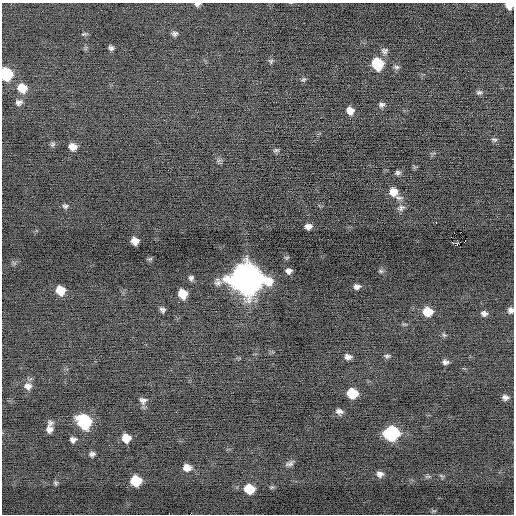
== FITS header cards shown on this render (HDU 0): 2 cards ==
NAXIS1  =                  512 / Axis length
NAXIS2  =                  512 / Axis length

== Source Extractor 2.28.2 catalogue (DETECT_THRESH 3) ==
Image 512 x 512 px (HDU 0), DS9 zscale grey, 1 PNG px = 1 image px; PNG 516 x 516 px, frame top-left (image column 1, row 512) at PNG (2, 3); no overlay
Background -0.209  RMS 0.72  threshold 2.17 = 3 sigma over >= 5 px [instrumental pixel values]
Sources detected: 70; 1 with non-positive FLUX_AUTO (blend fragments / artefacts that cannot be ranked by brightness) is not listed; the other 69 listed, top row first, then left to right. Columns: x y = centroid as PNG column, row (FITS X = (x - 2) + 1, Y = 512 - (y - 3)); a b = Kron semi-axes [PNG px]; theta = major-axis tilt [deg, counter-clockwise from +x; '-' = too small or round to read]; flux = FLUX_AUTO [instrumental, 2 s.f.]
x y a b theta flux
197 4 7 4 5 130
509 5 7 6 - 420
84 34 8 4 11 71
175 34 6 5 - 130
111 48 6 5 - 130
384 51 9 8 - 160
271 61 7 6 - 88
377 64 9 8 - 2300
396 67 8 5 -1 110
6 74 9 8 - 3000
303 79 6 6 - 84
22 88 10 9 - 760
479 92 8 6 1 120
19 102 9 8 - 180
382 105 8 6 12 140
350 111 7 7 - 390
494 140 7 4 -9 89
52 144 8 5 40 100
73 147 8 7 - 390
276 150 8 5 10 81
219 160 7 4 19 98
398 173 7 6 - 120
393 192 9 8 - 540
399 198 11 5 -5 160
65 206 7 5 -15 110
401 208 10 8 23 190
436 223 2 2 - 38
308 226 6 5 - 240
451 237 2 2 - 770
465 240 2 2 - 74
135 241 7 6 - 410
150 259 7 4 24 74
288 271 6 5 - 200
381 271 6 5 - 86
191 278 6 5 - 120
246 279 14 12 -18 90000
218 282 11 9 -80 230
357 287 7 5 4 190
60 290 8 7 - 800
182 294 8 7 - 900
162 310 6 5 - 140
510 310 6 6 - 170
427 311 8 7 - 1100
484 313 7 6 - 170
444 335 7 4 -25 82
387 356 7 5 1 99
348 357 7 5 -7 220
445 362 7 5 -3 150
28 386 10 8 -11 280
352 393 8 7 - 1500
505 397 8 6 -1 180
143 401 10 9 - 210
339 411 8 6 -20 210
84 422 10 8 -45 5600
51 423 8 6 -14 130
49 429 8 8 - 250
391 433 10 8 -10 7100
126 438 7 7 - 740
73 440 6 5 - 170
92 454 6 5 - 150
290 463 12 6 25 170
187 468 8 6 -7 450
380 474 8 7 - 240
428 476 10 4 0 95
441 476 8 3 -45 72
136 481 8 7 - 1800
56 483 6 5 - 85
272 487 6 5 - 74
249 489 8 7 - 1400
At the frame edge (FLAGS 8, measured only in part): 4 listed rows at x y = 197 4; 509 5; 6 74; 510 310
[1 non-positive-flux detection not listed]